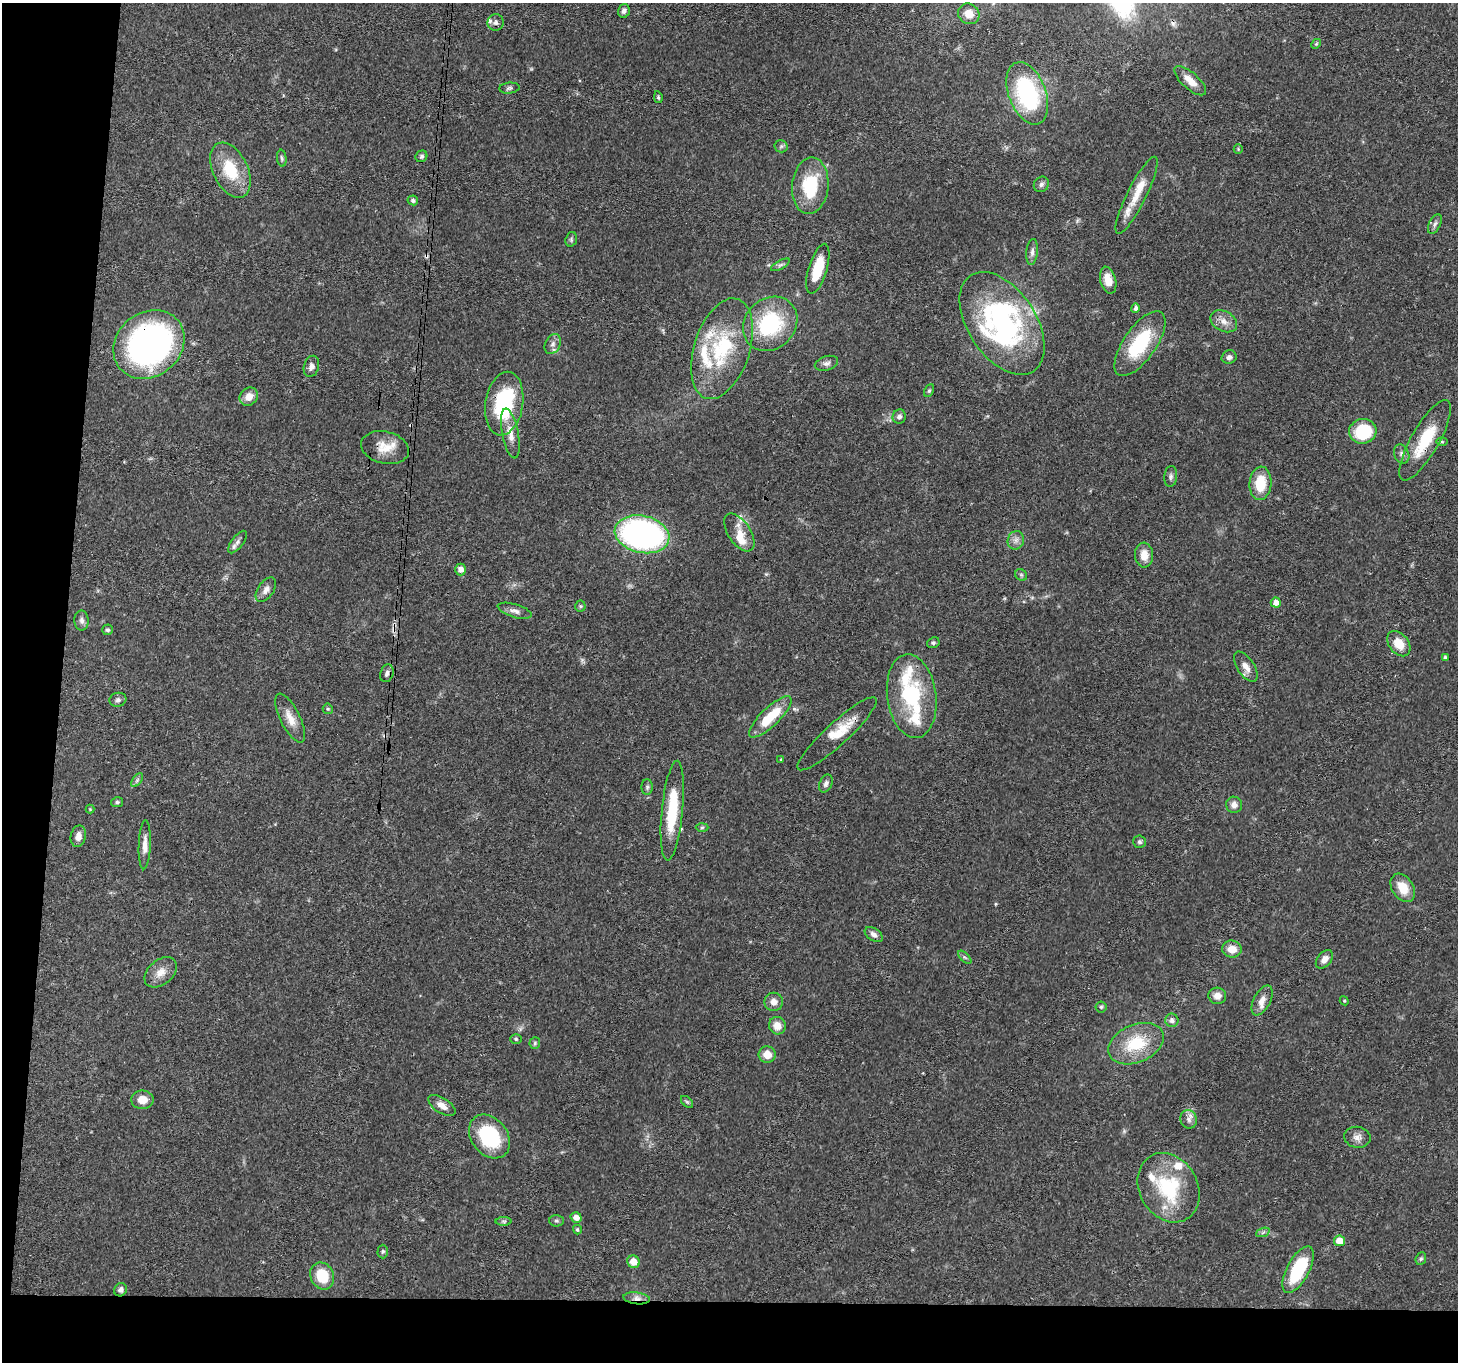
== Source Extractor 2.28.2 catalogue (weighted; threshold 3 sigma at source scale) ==
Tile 7 of 3 x 3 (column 1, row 3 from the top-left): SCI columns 6-1461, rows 157-1516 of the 4380 x 4454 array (HDU 1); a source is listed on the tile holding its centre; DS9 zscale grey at full resolution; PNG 1460 x 1364 px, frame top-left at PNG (2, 3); each listed source drawn as its Kron ellipse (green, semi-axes under 4 px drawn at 4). Shown black and unused: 9% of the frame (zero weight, under 3 of 4 exposures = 6% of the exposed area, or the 3 px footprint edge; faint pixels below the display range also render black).
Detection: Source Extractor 2.28.2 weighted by HDU 2 'WHT'; one run over the whole footprint, this tile lists its part. Background 0.0815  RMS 0.0035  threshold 0.0158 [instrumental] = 3 sigma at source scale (4.5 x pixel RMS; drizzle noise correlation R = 1.50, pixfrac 1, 0.05/0.05 arcsec/px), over >= 5 px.
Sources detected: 139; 1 inside a brighter object's white glare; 4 cosmic-ray / hot-pixel residue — neither listed nor drawn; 15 inside a brighter listed object's ellipse — not listed separately; the other 119 listed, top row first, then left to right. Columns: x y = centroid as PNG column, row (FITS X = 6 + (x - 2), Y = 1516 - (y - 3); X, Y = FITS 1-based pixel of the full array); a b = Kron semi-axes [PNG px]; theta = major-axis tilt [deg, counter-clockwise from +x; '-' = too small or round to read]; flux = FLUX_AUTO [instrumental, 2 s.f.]
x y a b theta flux
624 11 7 6 - 1.3
969 14 11 10 - 4.2
496 22 8 8 - 1.2
1316 44 5 4 - 0.42
1190 81 20 8 -41 4
509 88 10 5 6 0.84
1027 93 33 18 -69 39
658 97 6 4 -81 0.55
781 146 6 6 - 0.77
1238 149 4 4 - 0.4
421 156 6 5 - 0.73
282 158 8 4 -84 0.69
230 170 29 17 -64 14
1041 184 8 7 - 1.1
810 186 28 18 84 19
1137 195 42 9 63 7.3
413 200 5 5 - 0.96
1435 224 10 5 64 1.1
571 239 7 5 72 0.61
1032 252 13 6 84 1.4
780 265 10 3 29 0.76
818 269 26 9 73 11
1108 280 14 7 -75 4.4
1136 308 5 4 - 1.1
1224 321 14 10 -28 2.9
1002 323 57 34 -57 74
770 324 29 25 45 29
149 344 38 32 39 110
553 344 10 7 62 1.7
1140 344 38 16 55 22
722 349 52 27 72 28
1229 357 7 6 - 1.3
826 363 12 7 17 1.5
311 366 11 7 73 1.7
929 391 7 4 62 0.61
249 397 10 8 40 3.5
504 404 32 19 81 32
899 417 7 6 - 1.3
1363 431 14 12 7 19
510 433 25 8 -79 4
1425 440 45 14 60 15
1442 442 6 4 0 0.43
385 448 24 16 -13 6.7
1402 454 10 7 -67 1.4
1171 476 10 6 85 1.1
1260 483 17 11 85 9.6
739 532 21 11 -57 5
642 534 27 18 -12 100
1016 540 9 8 - 1.7
237 542 13 6 53 1.5
1144 555 12 9 -86 4.2
460 569 6 5 - 2.2
1021 575 6 5 - 0.6
266 590 14 8 56 2.1
1276 603 5 5 - 2.2
580 606 5 5 - 0.47
515 611 17 6 -17 1.8
82 620 10 7 -88 1.4
107 630 5 5 - 0.66
933 643 6 5 - 0.7
1399 644 14 9 -52 5.9
1445 657 4 3 - 0.74
1246 667 17 8 -57 2.9
387 673 9 6 73 1.2
912 696 42 24 -82 29
118 700 8 7 - 1
328 709 5 5 - 0.45
770 717 28 9 44 12
290 718 27 10 -63 4.7
837 734 52 11 42 8.8
781 759 3 3 - 0.28
137 780 8 4 54 0.73
826 784 9 6 65 1.2
647 787 8 5 90 0.76
117 802 6 5 - 0.72
1234 805 8 8 - 2
90 809 4 4 - 0.31
672 811 50 10 84 18
702 827 6 4 1 0.48
78 836 11 7 78 2.4
1139 842 6 6 - 0.85
145 845 25 6 88 2.9
1403 888 15 10 -57 5.9
874 935 10 6 -34 1.6
1232 949 10 8 -8 4
965 957 8 3 -44 0.6
1324 959 10 7 50 2.5
161 972 18 12 40 3.9
1217 996 9 8 - 2.5
1262 1000 16 8 63 3
1344 1001 5 4 - 0.43
774 1002 9 9 - 2.4
1101 1007 5 5 - 0.59
1172 1020 7 6 - 1.2
777 1026 9 8 - 3.7
516 1039 6 5 - 0.47
535 1043 6 5 - 0.6
1136 1044 29 19 23 15
767 1054 8 8 - 3.7
142 1100 11 9 2 3.9
687 1102 7 4 -45 0.61
442 1106 15 7 -33 2.9
1189 1119 9 8 - 1.7
489 1136 24 18 -51 23
1357 1137 13 10 -9 2.3
1169 1188 36 29 -60 26
576 1218 5 5 - 2.2
504 1221 8 4 0 0.67
556 1221 7 5 -2 0.71
577 1230 5 4 - 0.54
1263 1232 7 4 20 0.77
1340 1241 6 5 - 4.5
383 1251 7 5 89 0.63
1421 1259 6 5 - 0.57
633 1262 6 6 - 3.8
1298 1270 25 11 62 20
322 1276 14 11 -67 10
120 1290 7 6 - 1.3
637 1298 13 6 -7 2
Overlapping masked pixels (flux is a lower limit): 7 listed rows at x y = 1137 195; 149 344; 504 404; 1425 440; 385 448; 837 734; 637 1298